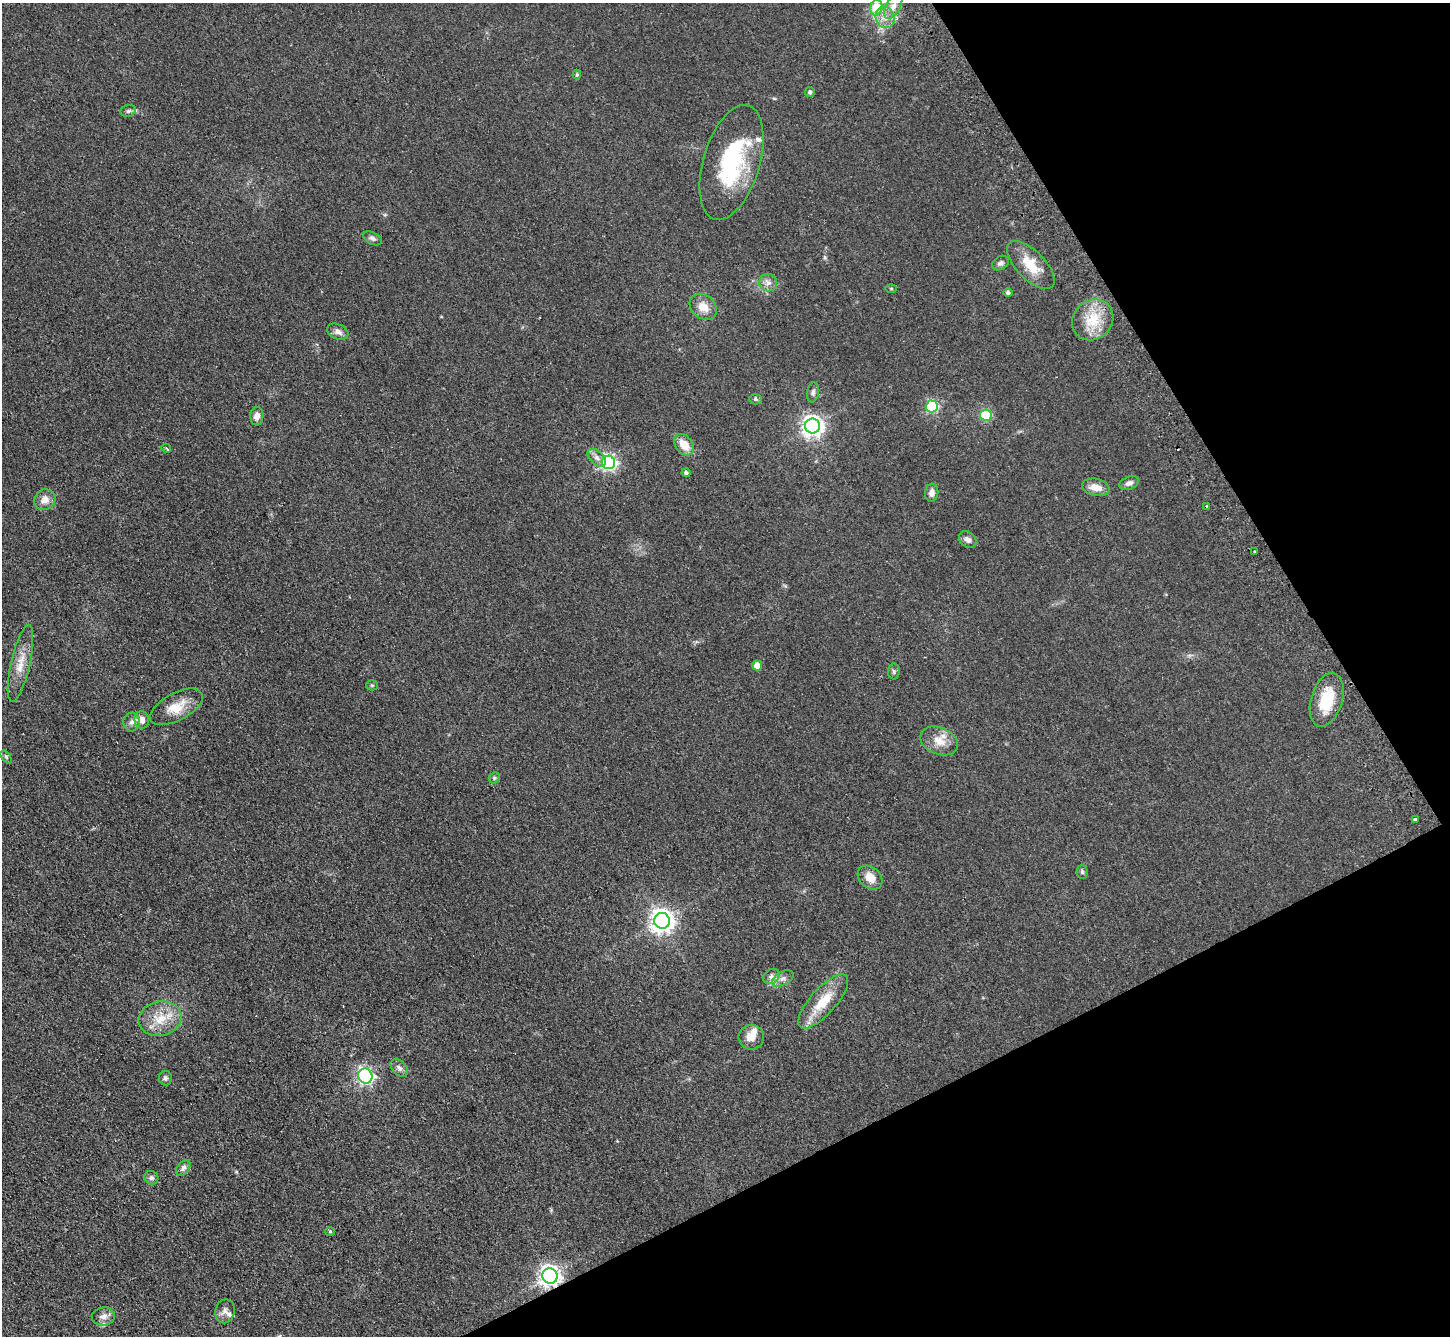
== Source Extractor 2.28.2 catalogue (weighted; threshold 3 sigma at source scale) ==
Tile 12 of 4 x 4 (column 4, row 3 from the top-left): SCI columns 4375-5822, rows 1643-2976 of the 5856 x 5815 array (HDU 1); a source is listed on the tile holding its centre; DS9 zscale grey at full resolution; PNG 1452 x 1338 px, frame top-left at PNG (2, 3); each listed source drawn as its Kron ellipse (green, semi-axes under 4 px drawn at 4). Shown black and unused: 24% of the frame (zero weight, under 2 of 3 exposures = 2% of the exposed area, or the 3 px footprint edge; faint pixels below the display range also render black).
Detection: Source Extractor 2.28.2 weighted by HDU 2 'WHT'; one run over the whole footprint, this tile lists its part. Background 0.0531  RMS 0.0082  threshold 0.0368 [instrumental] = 3 sigma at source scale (4.5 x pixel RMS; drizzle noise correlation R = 1.50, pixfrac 1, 0.05/0.05 arcsec/px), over >= 5 px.
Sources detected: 69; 1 inside a brighter object's white glare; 1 cosmic-ray / hot-pixel residue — neither listed nor drawn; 4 inside a brighter listed object's ellipse — not listed separately; the other 63 listed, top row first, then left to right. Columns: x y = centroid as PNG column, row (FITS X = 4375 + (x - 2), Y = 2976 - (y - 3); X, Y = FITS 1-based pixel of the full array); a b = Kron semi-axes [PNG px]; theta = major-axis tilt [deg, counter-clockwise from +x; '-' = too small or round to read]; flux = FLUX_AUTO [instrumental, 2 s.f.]
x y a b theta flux
893 6 14 7 62 5.4
876 8 8 6 75 32
885 17 11 9 -67 6.9
577 75 5 4 - 1.1
810 92 5 5 - 1.8
128 111 8 6 16 2.1
732 162 59 28 73 75
372 238 10 6 -27 2.3
1000 263 9 6 30 2.4
1031 265 31 14 -45 19
768 283 9 9 - 4
891 289 6 4 0 0.84
1008 292 4 4 - 1.9
703 307 15 11 -39 9.5
1093 320 22 19 42 23
338 332 11 7 -23 3.9
813 392 10 6 80 2.3
756 399 6 5 - 1.4
932 406 6 6 - 94
986 415 6 6 - 39
257 416 9 6 88 4.4
812 426 7 7 - 510
684 445 12 8 -50 11
166 448 5 3 - 0.93
597 458 11 6 -45 4
608 462 7 6 - 230
686 473 4 4 - 1.9
1129 483 10 6 22 3.3
1096 487 14 8 -13 8.1
932 493 9 6 84 4.1
45 500 11 10 - 6.6
1207 506 3 3 - 2.8
968 540 9 7 -41 3.5
1254 551 3 3 - 1.2
20 663 39 9 77 14
757 666 5 5 - 7.2
894 672 8 6 -89 1.7
372 685 5 5 - 1.1
1327 700 28 15 73 27
176 707 29 13 28 15
142 720 8 7 - 6
131 722 9 8 - 3.5
939 741 19 13 -23 12
6 757 7 4 -53 1.3
494 778 6 4 47 1.3
1415 819 3 3 - 4.6
1082 872 7 5 -88 1.4
870 878 13 10 -40 9.1
662 921 8 7 - 670
771 976 9 7 38 3.1
783 978 12 6 28 3.7
823 1001 34 13 48 22
160 1019 22 17 12 19
751 1037 13 12 - 8.3
399 1068 10 7 -46 3.1
365 1076 8 7 - 210
165 1078 7 6 - 2.3
183 1168 9 5 51 2.4
151 1178 7 6 - 2.2
330 1231 5 4 - 0.93
550 1276 8 7 - 470
225 1311 12 9 79 4.2
103 1316 11 9 7 5.3
Overlapping masked pixels (flux is a lower limit): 1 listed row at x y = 550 1276